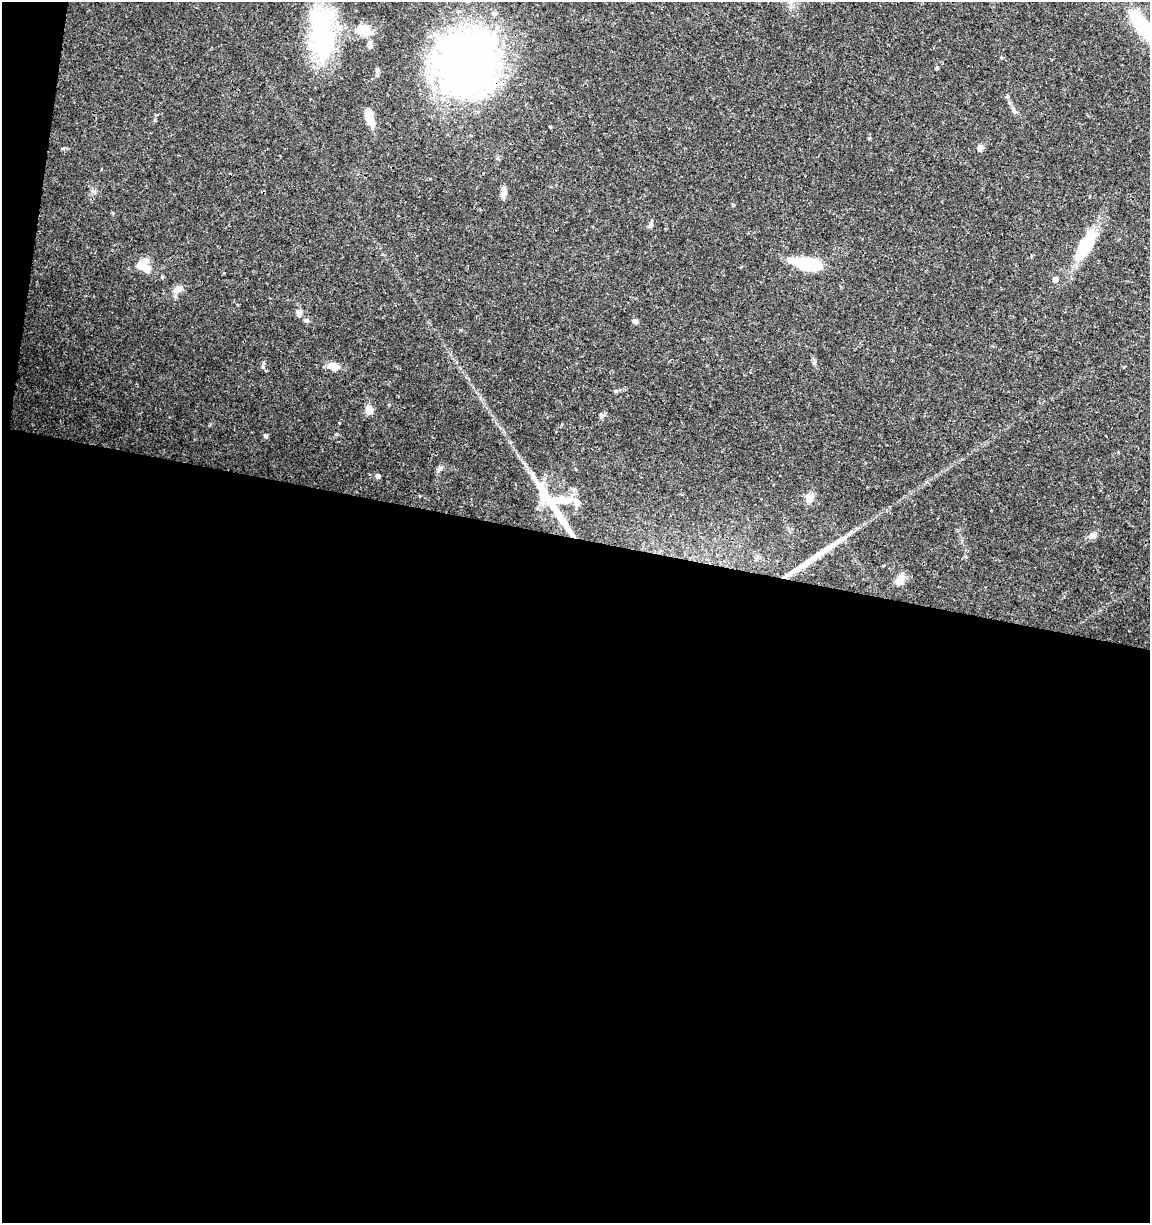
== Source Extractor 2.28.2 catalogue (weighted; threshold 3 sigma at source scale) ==
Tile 13 of 4 x 4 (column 1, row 4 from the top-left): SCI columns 227-1374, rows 11-1231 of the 5104 x 4898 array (HDU 1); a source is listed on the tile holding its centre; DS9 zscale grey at full resolution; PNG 1152 x 1225 px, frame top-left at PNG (2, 2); no overlay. Shown black and unused: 57% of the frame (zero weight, under 3 of 4 exposures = <1% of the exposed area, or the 3 px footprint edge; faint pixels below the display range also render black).
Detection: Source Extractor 2.28.2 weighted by HDU 2 'WHT'; one run over the whole footprint, this tile lists its part. Background 0.0341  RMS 0.0023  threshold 0.0101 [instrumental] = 3 sigma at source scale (4.5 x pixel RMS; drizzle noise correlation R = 1.50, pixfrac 1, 0.0396/0.0396 arcsec/px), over >= 5 px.
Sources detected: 42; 1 inside a brighter object's white glare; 2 long thin detections or spike segments (spike, bleed or trail) — not listed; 4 inside a brighter listed object's ellipse — not listed separately; the other 35 listed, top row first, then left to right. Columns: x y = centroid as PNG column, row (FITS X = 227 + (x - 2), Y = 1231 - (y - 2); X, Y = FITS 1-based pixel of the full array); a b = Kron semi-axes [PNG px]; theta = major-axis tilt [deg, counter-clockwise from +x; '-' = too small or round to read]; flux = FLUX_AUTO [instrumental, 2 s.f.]
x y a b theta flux
1141 25 41 17 -56 11
364 30 23 13 -26 4.4
322 33 65 31 -89 28
467 63 69 61 53 120
937 69 4 4 - 0.33
377 70 7 6 - 0.53
1014 110 12 4 -67 0.65
369 117 18 8 -72 3.9
550 127 4 3 - 0.22
980 148 7 6 - 1.3
503 192 14 6 88 1.3
733 205 5 3 - 0.21
650 225 7 6 - 0.6
1085 246 31 14 62 9.1
807 264 25 9 -12 16
143 267 19 9 -29 3.5
162 277 4 4 - 0.27
1055 279 5 5 - 1.3
178 289 13 9 24 1.5
299 313 11 7 -86 1.1
306 320 6 5 - 0.45
635 321 6 6 - 0.64
460 330 5 3 - 0.19
333 366 13 7 -8 2.5
615 391 6 3 -72 0.24
369 410 8 6 -69 2.9
601 416 8 5 -49 0.49
265 436 5 5 - 0.57
440 468 10 6 39 0.7
378 476 5 4 - 0.77
420 496 4 3 - 0.15
809 498 12 11 - 1.6
560 500 36 11 0 5.8
1092 536 9 8 - 1.1
900 579 14 9 66 2
Overlapping masked pixels (flux is a lower limit): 1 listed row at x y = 467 63
Isophote crosses this tile's border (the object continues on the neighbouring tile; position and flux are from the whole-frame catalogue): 1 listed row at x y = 1141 25
Unlisted compact peaks at least as high as the median listed source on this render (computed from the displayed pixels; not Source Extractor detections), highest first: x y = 263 367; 63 148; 814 363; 93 191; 339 423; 113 213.